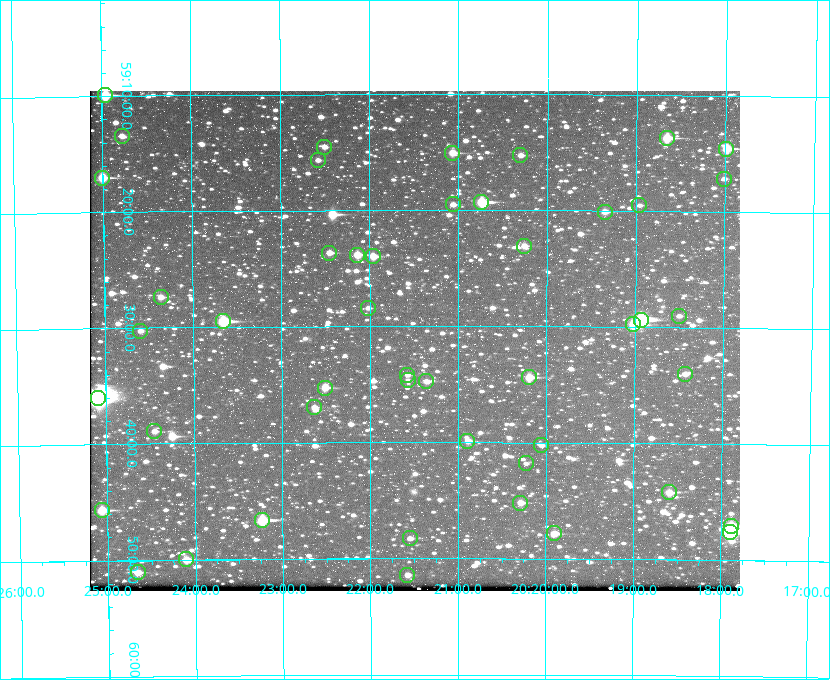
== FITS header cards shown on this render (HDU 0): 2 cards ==
NAXIS1  =                  650 / Width of table row in bytes
NAXIS2  =                  500 / Number of rows in table

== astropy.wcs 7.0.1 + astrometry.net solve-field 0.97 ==
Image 650 x 500 px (HDU 0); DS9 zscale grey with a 90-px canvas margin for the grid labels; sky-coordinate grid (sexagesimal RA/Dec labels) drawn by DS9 from the SOLVED WCS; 48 Tycho-2 reference stars matched to detected sources circled (green)
Header WCS: none
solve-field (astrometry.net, Tycho-2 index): SOLVED blind (the file carries no WCS)
Solved WCS: RA---TAN-SIP/DEC--TAN-SIP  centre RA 20:21:30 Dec +59:31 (305.37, +59.52 deg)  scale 5.17 arcsec/px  FOV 56.0' x 43.1'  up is -180 deg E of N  parity flipped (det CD > 0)
(file carries no celestial WCS; the grid is the blind solution)
Tycho-2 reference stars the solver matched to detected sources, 48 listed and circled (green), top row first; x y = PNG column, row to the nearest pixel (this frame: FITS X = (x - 90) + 1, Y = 500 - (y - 91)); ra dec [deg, ICRS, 3 dp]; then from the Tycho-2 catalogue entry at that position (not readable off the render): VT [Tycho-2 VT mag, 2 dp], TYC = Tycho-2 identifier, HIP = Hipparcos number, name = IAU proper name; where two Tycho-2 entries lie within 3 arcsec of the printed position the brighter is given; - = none
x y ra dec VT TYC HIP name
105 95 306.240 +59.165 8.78 3949-1539-1 100701 -
122 136 306.195 +59.224 11.41 3949-1857-1 - -
667 138 304.666 +59.228 9.63 3949-1325-1 - -
324 147 305.626 +59.242 11.94 3949-1433-1 - -
726 149 304.498 +59.243 9.91 3949-663-1 - -
452 153 305.267 +59.251 11.19 3949-745-1 - -
520 155 305.075 +59.254 11.10 3949-857-1 - -
318 160 305.645 +59.261 12.19 3949-1327-1 - -
102 178 306.252 +59.284 9.41 3949-1643-1 - -
724 179 304.503 +59.286 12.15 3949-1521-1 - -
481 202 305.185 +59.322 8.95 3949-1869-1 - -
453 204 305.266 +59.325 11.55 3949-717-1 - -
639 205 304.741 +59.325 12.05 3949-499-1 - -
605 212 304.838 +59.335 10.93 3949-1877-1 - -
524 246 305.064 +59.384 11.29 3949-93-1 - -
329 253 305.613 +59.394 10.81 3949-1261-1 - -
357 255 305.535 +59.397 10.37 3949-1383-1 - -
373 256 305.490 +59.400 10.79 3949-1179-1 - -
161 297 306.091 +59.456 11.36 3949-919-1 - -
368 308 305.505 +59.474 11.77 3949-1259-1 - -
679 316 304.626 +59.483 12.57 3949-149-1 - -
641 320 304.733 +59.490 8.93 3949-1451-1 - -
223 321 305.915 +59.492 9.25 3949-1149-1 - -
633 324 304.755 +59.496 9.37 3949-615-1 - -
140 331 306.149 +59.504 12.27 3949-401-1 - -
685 374 304.607 +59.567 11.00 3949-1861-1 - -
407 375 305.394 +59.570 11.70 3949-405-1 - -
529 377 305.049 +59.573 10.18 3949-1099-1 - -
408 380 305.393 +59.578 11.77 3949-137-1 - -
426 381 305.340 +59.579 10.98 3949-39-1 - -
325 388 305.628 +59.588 10.19 3949-1517-1 - -
98 398 306.271 +59.600 6.45 3949-2016-1 100714 -
314 407 305.659 +59.616 11.86 3949-1415-1 - -
154 431 306.113 +59.648 11.13 3949-1837-1 - -
467 441 305.223 +59.664 11.52 3949-1631-1 - -
541 445 305.013 +59.671 12.48 3949-1826-1 - -
526 463 305.057 +59.697 12.28 3949-191-1 - -
669 492 304.649 +59.737 10.61 3949-735-1 - -
520 503 305.073 +59.753 11.06 3949-89-1 - -
102 510 306.265 +59.761 9.71 3949-555-1 - -
262 520 305.808 +59.778 8.73 3949-715-1 100545 -
731 526 304.470 +59.785 9.54 3949-1615-1 - -
730 532 304.474 +59.793 10.98 3949-1187-1 100048 -
554 533 304.976 +59.797 11.33 3949-1031-1 - -
410 538 305.387 +59.804 11.49 3949-285-1 - -
186 559 306.026 +59.833 10.93 3949-785-1 - -
138 572 306.165 +59.851 11.26 3949-49-1 - -
407 575 305.395 +59.857 11.71 3949-313-1 - -